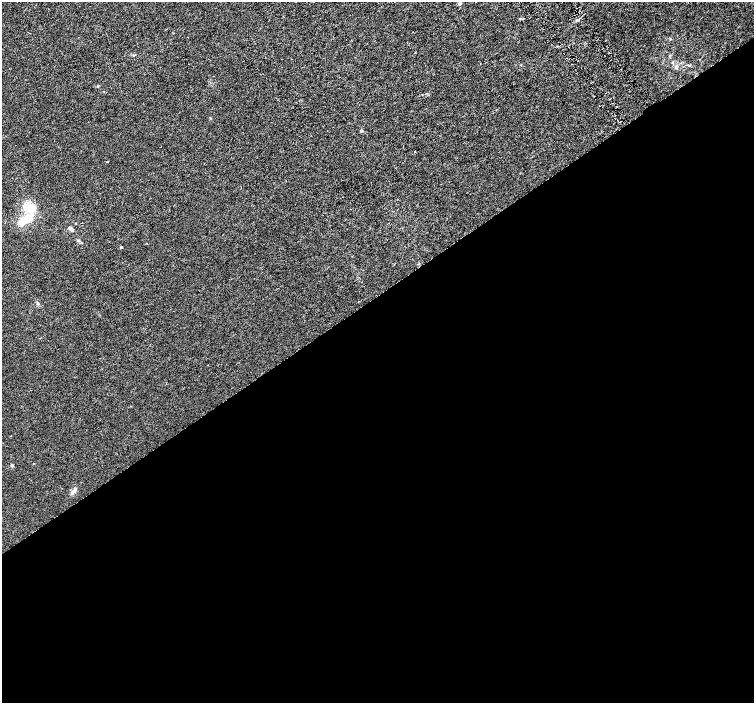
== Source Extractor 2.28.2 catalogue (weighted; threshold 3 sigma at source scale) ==
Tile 15 of 4 x 4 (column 3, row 4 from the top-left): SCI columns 3011-4513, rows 201-1601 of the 6018 x 5941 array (HDU 1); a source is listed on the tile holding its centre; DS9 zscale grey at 2 x 2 block average (1 PNG px = mean of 2 x 2 image px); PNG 756 x 705 px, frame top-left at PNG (2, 2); no overlay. Shown black and unused: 58% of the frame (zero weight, under 3 of 6 exposures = <1% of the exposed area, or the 3 px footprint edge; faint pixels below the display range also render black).
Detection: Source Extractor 2.28.2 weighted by HDU 2 'WHT'; one run over the whole footprint, this tile lists its part. Background 9.61e-04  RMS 0.0016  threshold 0.00663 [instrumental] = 3 sigma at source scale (4.09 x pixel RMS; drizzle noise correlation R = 1.36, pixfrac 0.8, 0.0396/0.0396 arcsec/px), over >= 5 px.
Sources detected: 16; all 16 listed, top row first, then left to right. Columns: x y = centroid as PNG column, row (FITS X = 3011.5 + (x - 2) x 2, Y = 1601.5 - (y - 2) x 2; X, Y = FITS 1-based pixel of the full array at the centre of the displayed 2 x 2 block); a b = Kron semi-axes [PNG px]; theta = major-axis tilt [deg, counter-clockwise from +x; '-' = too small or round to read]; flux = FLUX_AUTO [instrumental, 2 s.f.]
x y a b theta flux
459 3 4 3 - 0.44
188 64 2 2 - 0.13
676 68 4 3 - 0.52
98 86 3 2 - 0.23
104 92 3 2 - 0.15
616 106 2 2 - 0.16
361 131 4 4 - 0.44
108 162 2 2 - 0.16
29 207 15 9 1 6.3
25 220 19 7 23 5.4
71 229 8 3 -45 0.94
78 240 4 4 - 0.44
121 247 3 3 - 0.28
38 303 3 3 - 0.42
12 466 4 3 - 0.32
74 491 8 4 45 1.2
Diffuse or blended objects may show on this block-average render without a row.